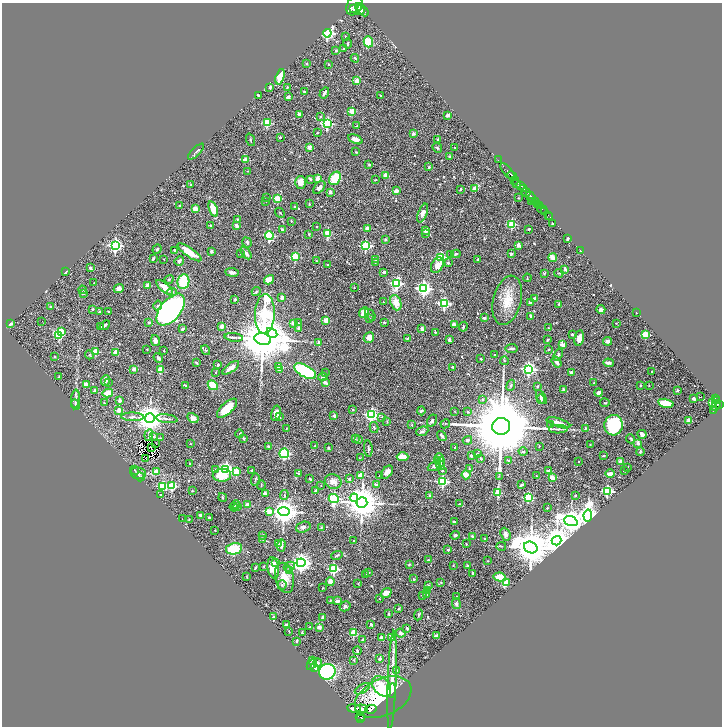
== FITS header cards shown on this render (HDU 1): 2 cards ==
NAXIS1  =                 1440
NAXIS2  =                 1448

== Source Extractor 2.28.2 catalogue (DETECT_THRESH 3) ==
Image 1440 x 1448 px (HDU 1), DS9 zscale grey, zoomed out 1/2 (1 PNG px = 2 x 2 image px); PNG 724 x 728 px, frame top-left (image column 1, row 1447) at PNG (2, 3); each listed source drawn as its Kron ellipse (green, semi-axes under 4 px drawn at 4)
Background 0.855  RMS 0.032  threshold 0.0975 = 3 sigma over >= 5 px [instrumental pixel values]
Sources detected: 622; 49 cannot appear on this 1/2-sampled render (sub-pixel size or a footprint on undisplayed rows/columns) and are neither listed nor drawn; of the other 573, the 500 brightest by FLUX_AUTO listed and drawn (73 fainter detections omitted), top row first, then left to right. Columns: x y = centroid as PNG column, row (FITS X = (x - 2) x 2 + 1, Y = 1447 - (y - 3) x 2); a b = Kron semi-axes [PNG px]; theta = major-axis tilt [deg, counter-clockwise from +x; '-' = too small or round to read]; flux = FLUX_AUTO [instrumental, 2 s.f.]
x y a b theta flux
354 6 10 7 61 4700
354 9 2 2 - 570
360 9 6 4 -72 2700
363 11 6 2 -46 1600
327 33 4 3 - 1200
345 37 3 2 - 5
368 42 5 4 - 160
348 44 5 2 - 6.9
344 48 4 2 - 4.3
336 51 2 2 - 24
355 58 4 2 - 12
307 63 2 2 - 9.5
329 64 3 2 - 5.4
280 77 8 3 73 130
357 81 2 2 - 88
270 87 3 3 - 12
287 87 3 2 - 4.5
305 92 2 2 - 22
324 93 6 2 58 13
258 95 3 2 - 9.4
381 95 3 3 - 3.9
288 97 3 2 - 21
352 111 2 2 - 150
299 114 2 2 - 47
448 115 3 3 - 18
321 117 2 2 - 9.8
267 123 3 3 - 370
327 123 3 3 - 730
357 126 3 2 - 3.5
317 133 3 2 - 5.1
413 134 2 2 - 41
280 137 2 2 - 13
355 139 8 4 -25 30
438 139 2 2 - 13
250 140 6 2 -71 6.1
309 147 2 2 - 66
455 147 2 1 - 3.4
437 148 5 4 - 8
196 152 10 3 44 16
355 152 3 2 - 3.5
450 156 4 3 - 9
245 160 2 2 - 76
498 160 2 1 - 22
369 164 3 2 - 7.5
429 167 3 2 - 11
248 171 3 2 - 3.4
508 171 10 2 -51 1300
386 175 3 2 - 72
512 176 5 2 - 1200
335 178 7 5 59 230
310 179 3 3 - 6.4
318 179 4 3 - 56
375 180 2 1 - 3.4
515 181 3 2 - 150
300 182 6 5 - 51
517 183 4 3 - 480
191 185 2 2 - 9.1
521 185 3 2 - 410
319 187 7 4 47 24
475 188 4 3 - 49
460 189 2 2 - 8.5
524 189 3 1 - 210
396 191 3 2 - 29
330 192 2 2 - 46
526 192 4 3 - 880
267 197 3 3 - 3.9
531 197 6 2 -49 2400
277 198 3 3 - 210
518 198 2 2 - 3.6
265 201 3 2 - 3.6
532 201 2 1 - 110
535 201 2 2 - 470
309 203 3 2 - 3.3
538 204 3 2 - 750
180 206 2 2 - 13
540 206 2 1 - 320
295 207 3 2 - 5.3
195 209 4 3 - 59
213 209 8 4 -71 110
542 209 5 2 - 140
545 212 2 1 - 160
280 213 5 2 - 5.2
423 213 10 4 69 30
548 215 2 1 - 42
550 217 2 1 - 14
237 219 3 2 - 4.2
291 221 2 2 - 4.1
512 224 3 3 - 370
552 224 2 2 - 7.7
210 225 2 2 - 5.3
236 226 3 3 - 26
316 226 2 2 - 5.6
367 228 2 2 - 71
529 229 3 2 - 8.3
282 230 2 2 - 23
425 231 4 3 - 17
328 233 3 3 - 270
426 233 3 3 - 12
309 234 3 2 - 4.8
269 236 4 3 - 410
568 239 3 2 - 6.6
386 240 2 2 - 25
247 242 5 3 - 10
115 245 4 4 - 1300
518 245 4 3 - 22
366 246 3 3 - 690
157 249 5 3 - 8.5
174 250 2 2 - 12
212 251 3 3 - 11
580 251 2 1 - 5.7
190 252 14 4 -34 120
246 253 7 3 -53 26
241 254 2 2 - 6
451 254 2 2 - 3.5
456 254 4 3 - 9.8
511 254 2 2 - 16
295 257 3 3 - 380
441 257 3 3 - 480
553 258 4 3 - 59
153 259 4 3 - 9.4
164 259 2 2 - 3.4
376 259 2 2 - 50
478 259 3 2 - 5.7
179 261 5 3 - 11
317 261 3 2 - 3.7
375 262 3 2 - 6.8
448 263 2 2 - 17
328 265 3 2 - 6.4
437 265 8 5 60 69
90 268 2 2 - 39
565 269 2 2 - 66
66 272 3 2 - 6.9
232 272 7 4 -7 25
384 272 3 2 - 16
545 273 4 3 - 4.8
559 273 4 2 - 5.1
527 278 4 1 - 3.7
169 279 4 3 - 7.6
269 280 5 4 - 76
94 282 2 1 - 3.9
183 282 7 6 - 180
396 283 4 4 - 630
147 285 2 2 - 66
165 287 10 4 -41 75
354 287 2 2 - 3.3
423 288 4 4 - 1800
119 289 5 4 - 32
83 290 4 2 - 4.6
172 292 5 3 - 6.5
256 292 4 3 - 8.5
83 293 2 2 - 21
282 297 3 2 - 31
235 299 3 2 - 12
535 299 4 3 - 24
507 300 25 14 76 140
383 302 2 2 - 4.9
396 303 8 5 -70 82
444 303 4 3 - 650
530 303 3 2 - 17
559 304 2 2 - 12
158 305 5 3 - 8.3
51 307 2 2 - 34
93 309 2 2 - 13
171 310 18 10 51 2000
601 310 4 4 - 16
99 312 4 2 - 7.3
109 312 2 2 - 3.8
364 312 5 3 - 140
637 313 2 2 - 5.6
265 314 20 10 88 1400
370 315 6 3 -53 9.9
531 316 4 2 - 16
370 318 2 2 - 5.6
484 318 3 2 - 12
326 320 3 2 - 140
41 321 2 1 - 23
149 322 2 2 - 25
293 323 3 2 - 48
298 323 4 3 - 5.9
384 323 2 2 - 11
616 323 3 2 - 3.5
10 324 2 2 - 44
105 325 6 2 40 16
454 325 4 3 - 20
222 326 2 2 - 96
101 327 2 2 - 10
463 327 5 3 - 6.8
299 328 2 2 - 38
422 328 3 3 - 23
548 328 2 2 - 5.4
182 329 3 2 - 9.9
61 331 3 2 - 180
435 332 3 2 - 4.4
272 333 6 4 -31 2700
572 334 4 3 - 9.6
645 334 3 3 - 220
59 335 4 3 - 260
234 337 9 3 -6 15
369 337 5 5 - 50
407 338 3 3 - 5.9
579 338 8 4 77 48
263 339 8 5 -16 41000
155 340 5 4 - 22
449 340 3 3 - 20
548 340 3 2 - 7.5
607 341 4 3 - 23
319 342 3 3 - 15
562 344 3 2 - 98
512 348 6 2 7 13
147 349 2 2 - 3.8
549 349 2 2 - 19
164 350 2 2 - 4
206 350 5 3 - 8.1
96 352 3 3 - 180
116 352 2 2 - 140
89 355 4 3 - 6.2
495 355 2 2 - 15
558 355 6 3 68 17
54 357 2 2 - 9.1
158 358 5 3 - 13
481 359 2 2 - 6.9
504 361 4 3 - 4.9
556 362 6 3 -54 23
196 363 3 2 - 9.3
608 363 5 3 - 19
218 365 2 2 - 6.2
279 367 2 2 - 85
453 367 3 2 - 7.3
231 368 10 4 35 39
134 369 2 2 - 76
280 369 2 2 - 68
528 369 4 4 - 1200
160 370 3 3 - 83
305 371 12 6 -29 710
652 371 2 2 - 6.4
216 372 2 2 - 6.6
571 372 3 2 - 11
325 373 2 2 - 3.4
59 377 3 2 - 5.8
323 377 4 3 - 17
105 380 5 3 - 36
109 382 2 2 - 6.9
325 382 4 3 - 31
593 383 4 2 - 4.2
86 385 3 2 - 45
213 385 5 3 - 180
511 385 5 3 - 7.9
640 385 3 2 - 5
186 386 2 2 - 10
538 386 3 3 - 5.6
649 386 2 2 - 4.6
563 389 3 3 - 4.9
95 390 3 3 - 10
678 390 3 3 - 7
108 393 5 4 - 69
599 393 4 4 - 20
541 397 8 3 -59 19
700 397 2 1 - 17
75 399 9 3 86 15
483 399 3 3 - 5.4
541 399 4 3 - 13
694 399 3 2 - 32
715 399 3 2 - 170
120 401 2 2 - 55
717 401 3 2 - 250
104 403 3 2 - 3.3
605 403 5 2 - 4.7
666 403 8 3 -12 150
713 403 3 2 - 380
719 404 3 2 - 370
75 405 5 2 - 5.7
716 405 5 3 - 510
227 408 13 5 43 180
119 410 2 2 - 120
353 410 3 3 - 5.4
714 410 2 1 - 28
421 411 4 3 - 8.1
454 411 3 2 - 3.2
468 412 2 2 - 9.4
276 413 8 5 77 43
371 415 4 4 - 1000
334 416 2 2 - 27
132 417 11 3 -2 16
279 417 4 3 - 6.3
382 417 2 2 - 7.4
150 418 5 4 - 9500
193 418 6 4 -29 36
167 419 11 3 -7 13
432 421 6 4 60 12
689 421 2 2 - 140
387 422 4 3 - 5.9
558 423 12 3 -18 51
445 424 5 2 - 3.8
412 425 3 3 - 3.9
551 425 2 2 - 16
613 425 10 9 - 400
501 426 9 8 - 98000
374 427 6 3 -76 11
287 428 4 2 - 3.5
585 428 3 3 - 6.6
558 429 9 3 1 12
422 431 6 4 22 12
240 434 4 2 - 5.9
642 434 4 3 - 27
149 435 6 1 83 6.3
154 436 3 3 - 8.6
442 436 5 3 - 12
160 438 3 2 - 4
243 438 4 3 - 6.4
355 438 3 2 - 3.5
631 439 5 2 - 5.5
359 440 4 2 - 4.2
467 440 5 3 - 15
638 443 2 2 - 49
156 444 2 1 - 4.9
190 444 2 2 - 4
590 444 3 2 - 3.6
268 446 2 2 - 9.6
315 446 3 2 - 7.9
539 446 2 2 - 6.8
455 447 2 2 - 13
151 448 2 1 - 3.8
328 448 2 2 - 11
368 448 8 2 -84 10
523 452 4 3 - 9.2
640 452 4 3 - 7.2
284 453 5 5 - 730
477 454 2 2 - 7.3
471 456 3 3 - 9.7
603 456 3 2 - 4.9
402 457 6 4 -2 57
360 458 3 2 - 3.6
439 458 5 3 - 29
481 458 4 3 - 5.9
145 459 3 1 - 3.6
438 460 2 2 - 110
508 460 4 3 - 7.3
578 461 2 1 - 3.8
621 461 2 2 - 95
441 462 5 3 - 13
190 463 2 2 - 4.7
440 465 5 4 - 21
434 466 6 4 24 13
628 467 3 2 - 4.6
469 468 4 3 - 6.1
226 469 4 3 - 1200
135 470 4 2 - 4.6
215 470 4 3 - 7
252 470 3 2 - 8
625 470 3 2 - 9.4
442 471 3 3 - 5.1
548 471 2 2 - 56
156 472 2 2 - 93
237 472 3 2 - 140
387 472 7 5 52 27
138 473 8 6 -9 26
298 473 3 3 - 6.7
610 474 4 3 - 36
222 475 9 6 4 150
360 475 3 2 - 84
466 475 4 3 - 93
379 476 3 2 - 3.4
499 476 3 3 - 4.1
536 476 2 2 - 6.7
140 477 5 3 - 5.2
552 478 3 3 - 75
255 479 6 2 88 6.2
310 479 3 2 - 6.5
349 479 2 2 - 25
442 481 4 3 - 680
333 482 8 7 - 36
261 485 5 2 - 3.7
376 485 4 2 - 18
521 485 4 2 - 10
163 486 3 3 - 500
171 486 3 3 - 420
321 486 2 1 - 4.3
316 490 4 2 - 10
192 491 2 2 - 7.8
607 491 3 3 - 780
498 492 3 2 - 200
265 493 2 2 - 51
161 495 2 2 - 4
284 495 5 3 - 6.7
430 495 2 2 - 38
575 495 2 2 - 6.4
222 497 4 3 - 4.6
528 497 3 3 - 490
354 498 4 4 - 410
334 499 5 4 - 920
362 502 5 5 - 16000
236 504 4 3 - 11
460 504 4 3 - 5.2
247 505 3 3 - 39
238 506 2 2 - 70
234 507 4 3 - 7.6
547 508 2 2 - 15
269 511 4 2 - 100
284 511 5 4 - 7300
201 515 3 3 - 24
588 515 6 4 80 5400
209 517 2 2 - 7.3
182 519 2 1 - 12
189 519 2 1 - 3.5
571 521 7 4 -20 6100
454 522 3 2 - 5.4
303 527 7 5 18 18
321 527 4 3 - 4.3
215 530 2 2 - 3.6
505 534 7 5 -68 20
263 535 2 2 - 29
455 535 4 4 - 11
472 536 3 2 - 8.5
263 539 2 2 - 11
485 539 2 2 - 20
353 541 2 2 - 12
557 541 5 4 - 10000
278 544 4 2 - 16
466 544 2 2 - 4.2
281 545 6 3 87 22
501 546 5 2 - 5.4
531 547 7 5 -24 22000
234 549 8 5 11 180
448 550 2 2 - 28
337 555 6 2 20 6.1
428 560 2 2 - 16
487 561 2 2 - 3.6
275 562 3 3 - 11
301 563 4 4 - 3400
409 564 3 2 - 5.9
453 565 2 2 - 3.5
264 566 3 2 - 3.7
467 566 2 2 - 43
289 567 6 4 27 20
255 568 4 3 - 8.2
273 568 11 5 -81 93
334 569 3 3 - 600
289 571 3 2 - 64
369 572 3 2 - 5.4
473 573 2 2 - 41
365 575 2 2 - 11
247 577 3 2 - 3.3
500 577 6 4 -11 100
284 578 15 9 -78 89
414 579 3 3 - 4.6
330 581 4 4 - 37
441 582 2 2 - 4.8
358 583 3 2 - 3.5
506 583 4 3 - 160
282 585 4 4 - 9.8
428 586 2 2 - 45
323 588 3 2 - 4.7
428 591 2 2 - 58
386 593 6 4 36 37
422 595 4 2 - 4.3
427 595 3 2 - 3.8
457 596 2 2 - 3.5
379 599 2 1 - 3.2
330 600 3 2 - 3.9
337 601 3 2 - 42
456 604 5 3 - 17
345 606 5 4 - 14
398 609 3 3 - 7
389 614 3 2 - 7.3
418 615 6 3 66 8.5
274 617 3 3 - 5.7
323 617 2 2 - 52
371 624 2 2 - 28
286 625 2 2 - 7.9
310 627 3 2 - 8.2
319 627 2 2 - 69
407 628 2 2 - 17
289 631 3 2 - 3.8
302 633 3 2 - 5.8
353 633 3 3 - 270
401 633 5 4 - 15
436 636 3 2 - 18
381 637 4 3 - 17
392 637 3 2 - 60
363 639 3 2 - 11
296 641 2 2 - 20
357 651 4 3 - 9.8
380 659 3 2 - 23
354 660 3 2 - 4.3
313 661 4 4 - 12
318 663 4 4 - 11
312 664 6 4 57 15
314 667 2 2 - 93
397 670 2 2 - 4
327 672 8 8 - 770
392 680 49 3 88 110
382 686 12 8 -50 130
362 689 8 4 31 15
392 690 7 3 84 91
383 697 30 18 24 370
354 708 7 2 -8 9.8
361 709 6 3 -6 28
371 709 6 3 14 48
360 717 5 1 - 23
361 719 3 2 - 35
At the frame edge (FLAGS 8, measured only in part): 1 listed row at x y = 354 6
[73 fainter detections neither listed nor drawn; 49 sub-pixel or undisplayed-footprint detections neither listed nor drawn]